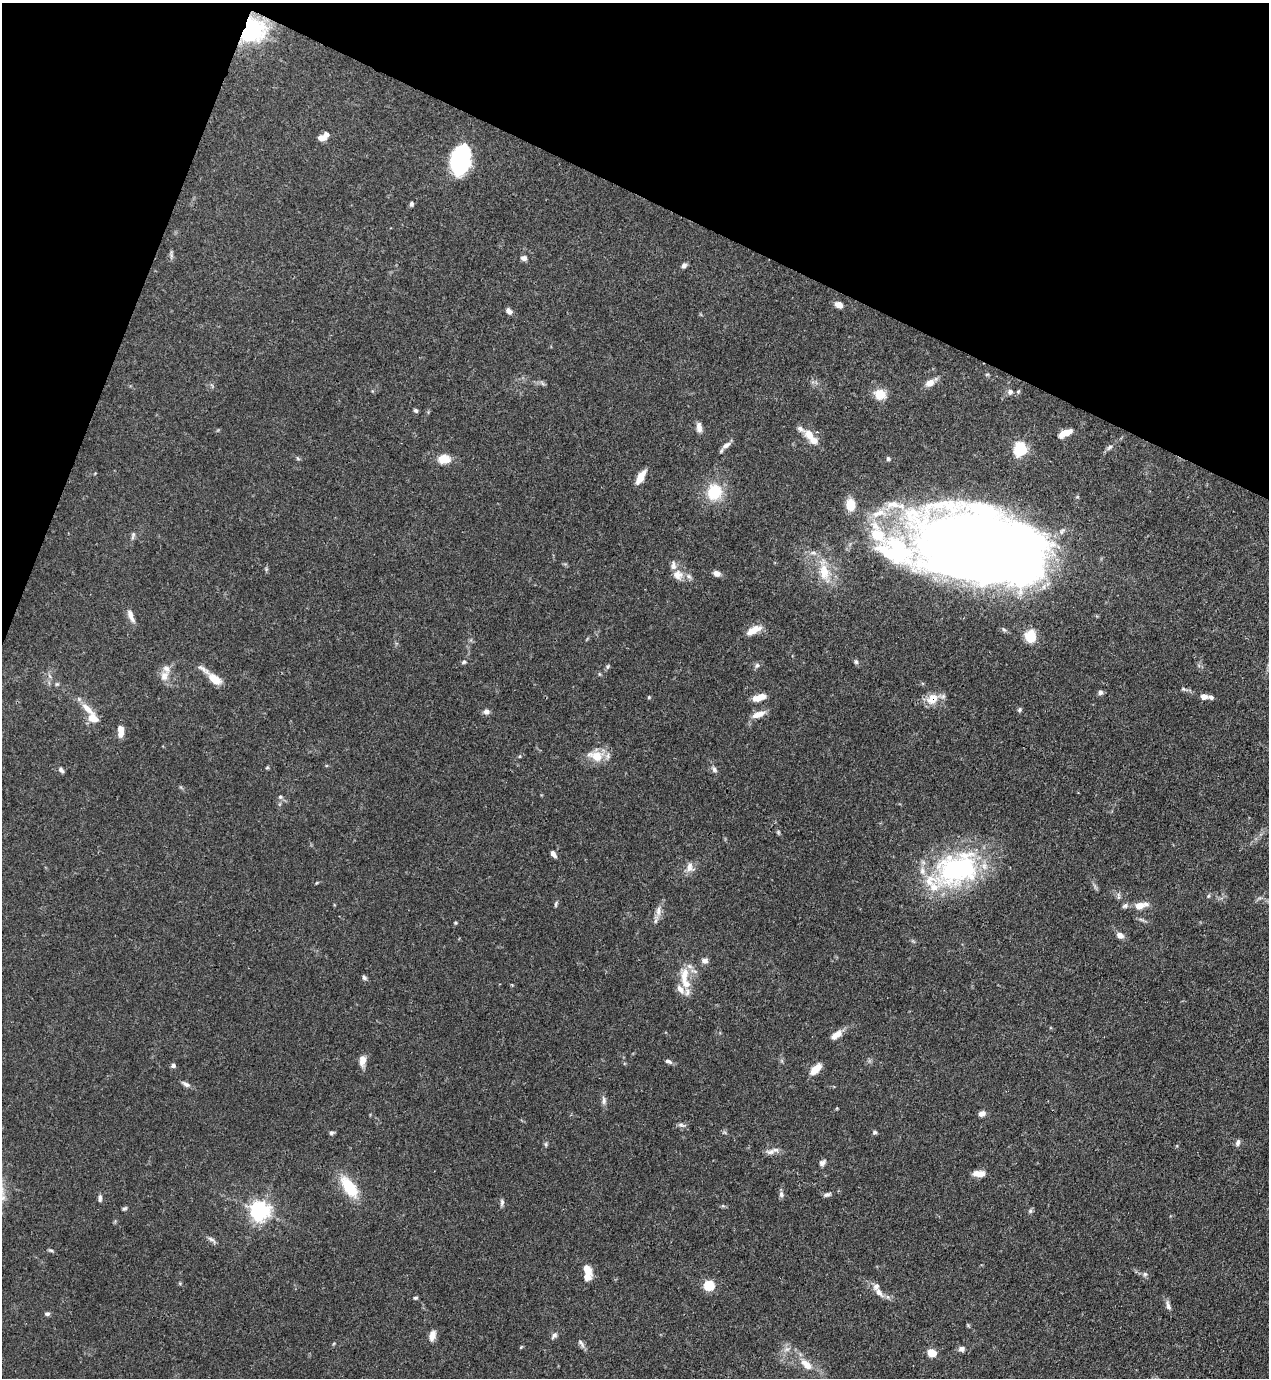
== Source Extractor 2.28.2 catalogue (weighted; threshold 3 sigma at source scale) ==
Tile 2 of 4 x 4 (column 2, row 1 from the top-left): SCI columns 1493-2759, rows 4170-5545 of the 5646 x 5587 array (HDU 1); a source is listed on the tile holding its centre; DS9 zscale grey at full resolution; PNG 1271 x 1380 px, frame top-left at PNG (2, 3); no overlay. Shown black and unused: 19% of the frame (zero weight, under 3 of 4 exposures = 7% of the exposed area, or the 3 px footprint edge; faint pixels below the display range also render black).
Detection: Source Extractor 2.28.2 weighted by HDU 2 'WHT'; one run over the whole footprint, this tile lists its part. Background 0.0767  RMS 0.0036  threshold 0.0162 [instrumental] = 3 sigma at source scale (4.5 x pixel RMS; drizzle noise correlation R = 1.50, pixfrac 1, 0.05/0.05 arcsec/px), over >= 5 px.
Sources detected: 133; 1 inside a brighter object's white glare — not listed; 18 inside a brighter listed object's ellipse — not listed separately; the other 114 listed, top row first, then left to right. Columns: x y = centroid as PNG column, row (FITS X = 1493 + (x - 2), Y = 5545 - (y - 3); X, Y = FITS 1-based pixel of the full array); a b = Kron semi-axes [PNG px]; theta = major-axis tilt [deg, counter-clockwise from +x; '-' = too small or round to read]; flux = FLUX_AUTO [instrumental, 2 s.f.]
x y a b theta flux
253 30 29 25 38 30
321 138 9 6 -17 1.9
460 161 28 18 69 31
411 204 5 4 - 0.8
524 258 7 6 - 1.3
684 266 7 6 - 1
839 305 8 5 -28 2.7
509 311 8 6 -41 1.5
930 383 9 7 29 3.2
1010 392 8 7 - 1.3
880 394 14 12 -21 5.1
416 411 6 5 - 0.61
699 427 12 6 -83 1.9
1065 433 13 6 23 5.7
810 435 14 10 -56 4
726 445 13 6 30 1.7
1109 447 10 5 39 1
1020 449 6 6 - 69
298 458 7 4 -45 0.51
444 459 13 9 -1 5.4
888 459 5 5 - 0.61
641 477 15 6 60 4.6
714 492 17 15 66 13
850 505 10 8 -87 7.5
879 513 27 11 10 8
133 535 11 5 80 0.9
982 550 102 53 -13 840
824 572 25 14 -81 8.7
717 573 8 6 -18 1.7
678 575 14 13 - 3.6
131 616 18 6 -67 2.3
754 630 16 7 28 5
1030 636 15 13 86 6.3
464 662 6 5 - 0.61
856 662 6 5 - 0.69
757 665 7 6 - 0.86
608 666 7 4 59 0.61
203 669 23 6 -34 2
164 676 15 11 69 3.3
215 679 15 8 -38 5.6
57 684 6 4 43 0.49
1183 689 5 5 - 0.5
1100 692 7 6 - 0.96
1204 696 9 6 -4 1.8
649 697 4 4 - 0.37
759 697 14 6 19 4.4
932 699 14 10 44 5.7
1019 709 6 5 - 0.64
486 711 6 6 - 1.7
758 714 15 7 19 3.5
93 718 13 9 -36 4.6
121 731 13 6 90 3.3
520 756 5 3 - 0.33
596 756 20 12 -13 6.5
267 768 6 3 19 0.39
61 770 8 5 -47 0.89
714 770 8 6 -48 1.1
280 797 6 5 - 0.7
778 832 6 4 -72 0.51
553 854 7 5 -57 1.5
690 867 14 10 -70 2.6
957 869 59 40 23 57
1208 896 5 5 - 0.52
556 904 9 3 85 0.57
1125 906 8 6 30 0.94
1141 906 16 8 15 3.8
658 911 16 7 87 2.4
455 923 5 4 - 0.38
1120 935 7 6 - 2.3
705 961 9 7 0 1.4
684 974 17 11 85 5.3
364 978 6 5 - 0.76
687 992 11 7 86 1.7
836 1035 15 7 37 3.1
362 1061 14 8 89 2.8
668 1061 9 5 -19 1.1
173 1065 5 5 - 1
815 1069 15 7 47 4.4
186 1084 12 5 -31 1.3
604 1101 12 6 -87 1.3
982 1113 7 5 20 2
681 1125 11 5 -18 0.99
875 1132 6 5 - 0.62
331 1133 6 5 - 0.7
1238 1143 10 6 74 1.1
546 1144 8 4 -82 0.58
771 1152 13 7 2 2
822 1163 8 6 39 1.3
979 1174 13 6 -2 3.2
349 1187 25 12 -55 13
781 1194 9 6 -83 1
827 1194 9 5 17 0.96
100 1198 9 4 87 0.99
502 1202 10 5 86 0.9
723 1206 6 4 -18 0.52
124 1209 7 4 27 0.57
260 1211 7 7 - 200
1030 1211 6 5 - 0.67
212 1240 14 5 -37 1.3
51 1250 6 4 -2 0.52
586 1269 15 8 -57 3.8
1145 1274 6 6 - 0.76
180 1283 5 4 - 0.4
709 1285 5 5 - 27
879 1292 12 7 -48 2.2
415 1298 6 4 13 0.51
1168 1306 14 6 -75 1.4
47 1314 7 5 9 0.76
432 1335 13 7 74 2.4
554 1336 10 6 49 1.1
581 1343 14 5 -56 1.2
962 1349 8 6 -11 1.3
931 1353 7 5 -28 6.7
807 1364 19 9 -41 4.8
Overlapping masked pixels (flux is a lower limit): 3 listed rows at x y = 253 30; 982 550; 932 699